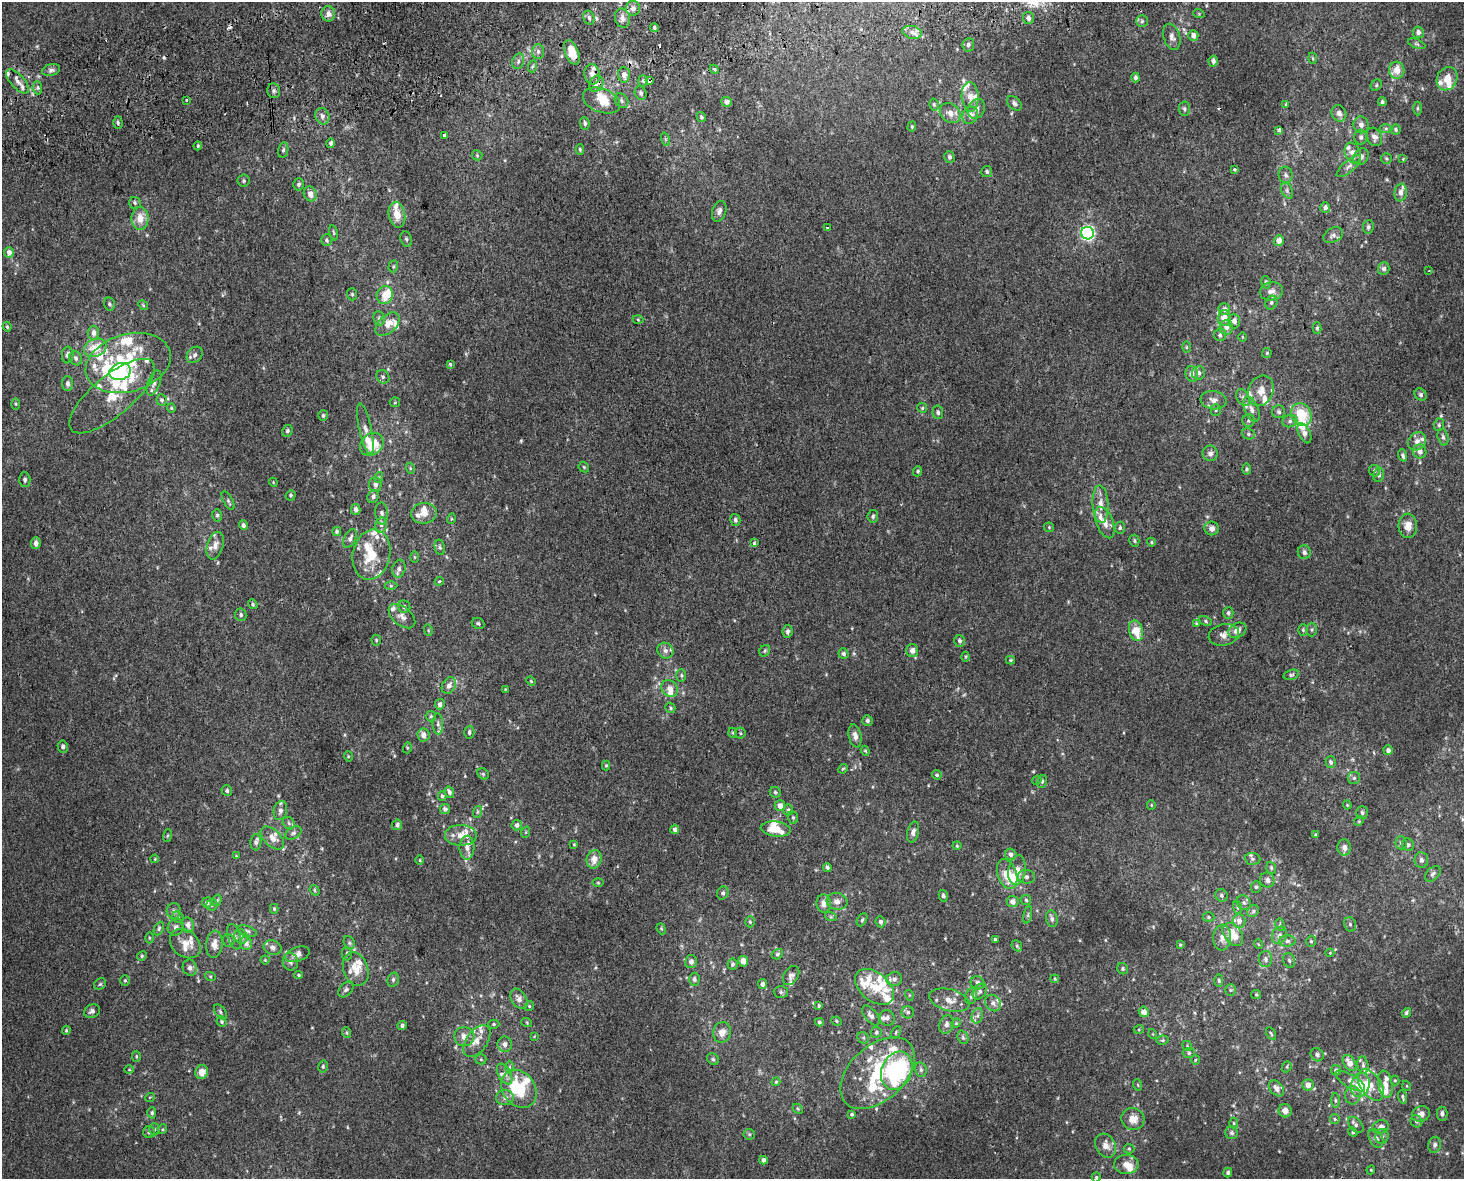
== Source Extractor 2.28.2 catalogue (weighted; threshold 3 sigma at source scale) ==
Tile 8 of 3 x 4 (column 2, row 3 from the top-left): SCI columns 1483-2944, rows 1219-2395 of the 4470 x 4790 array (HDU 1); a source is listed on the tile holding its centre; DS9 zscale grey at full resolution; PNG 1466 x 1181 px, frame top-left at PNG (2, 2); each listed source drawn as its Kron ellipse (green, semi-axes under 4 px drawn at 4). Shown black and unused: <1% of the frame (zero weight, under 2 of 3 exposures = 2% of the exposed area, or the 3 px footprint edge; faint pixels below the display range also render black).
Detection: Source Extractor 2.28.2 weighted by HDU 2 'WHT'; one run over the whole footprint, this tile lists its part. Background 0.00318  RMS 0.0056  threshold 0.0251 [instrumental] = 3 sigma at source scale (4.5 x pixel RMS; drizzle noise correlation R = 1.50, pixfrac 1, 0.0396/0.0396 arcsec/px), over >= 5 px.
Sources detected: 589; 1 too faint to see at this stretch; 3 inside a brighter object's white glare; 5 cosmic-ray / hot-pixel residue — neither listed nor drawn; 92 inside a brighter listed object's ellipse — not listed separately; the other 488 listed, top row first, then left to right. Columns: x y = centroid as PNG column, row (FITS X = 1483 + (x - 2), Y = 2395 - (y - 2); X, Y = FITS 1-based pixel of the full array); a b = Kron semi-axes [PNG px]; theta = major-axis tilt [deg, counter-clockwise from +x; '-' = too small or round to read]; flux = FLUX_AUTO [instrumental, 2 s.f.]
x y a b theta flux
633 8 7 7 - 2.8
328 14 8 7 - 2.8
1199 14 6 3 -19 0.58
589 18 7 5 -75 1.5
622 18 10 7 -77 2.7
1028 18 6 5 - 2
1142 21 6 5 - 1.1
654 27 4 4 - 1.1
912 32 10 6 -15 2.8
1418 32 6 5 - 2
1193 35 5 5 - 3.1
1172 37 13 8 -72 2.8
1417 44 9 4 -22 1
968 45 7 6 - 1.4
538 52 7 6 - 1.6
572 52 13 6 -68 11
1313 58 5 3 - 0.57
518 61 8 5 71 1.7
1213 61 5 4 - 1.6
533 66 6 4 70 0.93
714 69 5 3 - 0.71
51 70 9 5 15 1.7
1397 70 8 7 - 5.9
592 74 10 7 -82 3.5
624 75 8 6 -84 3.6
1135 77 5 4 - 1.3
1447 79 12 10 66 7.5
17 81 15 6 -48 3.2
643 81 6 5 - 1
650 81 3 3 - 39
596 84 8 7 - 2.4
1376 85 6 5 - 0.84
37 88 6 5 - 1.2
274 91 7 6 - 1.4
641 93 7 5 -65 1.3
970 97 15 8 -86 5.5
186 100 3 3 - 4.4
602 100 19 12 -21 9.9
621 101 8 6 -55 1.5
727 102 5 5 - 2.8
1382 102 4 4 - 0.92
1014 103 8 6 -44 1.6
1286 104 4 4 - 0.65
934 105 6 4 -74 0.9
1418 108 7 3 90 0.8
976 109 10 8 61 3.2
1184 109 7 5 -87 1.2
950 113 11 9 -40 4.5
1339 113 8 7 - 2.6
970 115 9 7 60 3.5
322 116 8 6 -67 2.3
701 117 5 4 - 0.91
118 123 6 4 -88 1.2
585 123 6 5 - 1.1
1361 125 8 7 - 2.5
912 127 5 4 - 0.63
1386 129 6 4 0 0.79
1396 129 5 5 - 0.87
1279 130 3 3 - 1.6
445 135 3 3 - 24
1361 137 7 6 - 1.6
1374 137 9 7 -64 2.6
665 139 7 4 -71 0.9
331 143 5 4 - 1.6
198 146 4 4 - 0.78
283 150 8 5 79 1.1
580 150 5 4 - 0.99
1353 153 10 7 -69 4.3
477 155 5 5 - 0.69
949 157 6 5 - 1.5
1361 157 9 7 56 2.4
1387 158 5 5 - 0.85
1403 159 4 3 - 0.41
1349 166 15 5 41 2.8
1235 169 4 2 - 0.96
987 172 5 5 - 1.1
1286 175 8 7 - 1.8
244 181 6 6 - 0.96
299 184 6 5 - 1.3
1287 190 8 5 -64 1.6
1401 192 9 6 80 2.9
310 194 7 6 - 4
135 203 6 6 - 1.1
1325 207 5 5 - 2.1
719 211 10 7 72 2.4
397 215 13 8 -79 7.4
140 219 11 8 -89 6.6
1368 227 7 5 80 1.3
827 228 4 3 - 0.83
333 233 8 4 -80 0.79
1088 233 6 6 - 130
1333 235 10 7 28 2.6
406 239 8 5 -72 1.2
327 240 6 5 - 1.2
1279 241 5 5 - 3.9
9 253 5 5 - 3.1
393 266 6 4 71 0.88
1384 269 6 6 - 2.2
1429 271 3 2 - 0.51
1266 282 6 4 -81 1.1
1271 291 12 9 10 3.3
352 294 6 5 - 0.93
385 295 9 8 - 9
1271 303 7 5 62 1.3
109 304 7 5 -77 1.2
143 305 5 4 - 0.65
1224 309 6 5 - 2.5
379 318 7 5 -81 1.5
1224 318 8 6 85 6.3
638 320 5 3 - 0.5
1234 321 7 6 - 2.5
387 324 14 8 43 6.4
7 327 5 3 - 0.73
1226 327 7 7 - 3
1317 328 6 4 90 0.92
93 333 7 6 - 2.8
1220 335 6 6 - 1.3
1242 337 5 3 - 0.44
1186 347 6 4 89 0.68
95 348 12 8 22 9.9
1267 353 5 5 - 0.64
68 355 8 5 86 2.4
195 355 9 7 50 2.1
76 358 7 6 - 1.7
128 363 43 28 16 35
450 364 4 4 - 0.68
120 372 11 8 16 73
1198 373 7 6 - 2.5
1192 374 8 6 -75 3.3
383 377 7 6 - 1.4
154 383 13 6 69 2.6
68 384 7 5 -88 1.7
1261 391 16 12 68 6.1
1421 395 7 5 -48 1.2
112 396 53 20 40 21
1243 397 9 6 -64 1.8
161 400 6 5 - 1.2
1213 400 13 9 -7 3.8
395 402 5 5 - 0.67
16 404 5 4 - 0.65
171 408 4 4 - 0.64
922 408 5 4 - 0.76
1252 409 13 7 -67 2.9
1216 410 5 5 - 0.84
938 412 7 5 -81 1.4
1279 412 6 6 - 1.4
323 415 5 5 - 1.1
1301 415 12 10 -57 16
1249 420 6 6 - 1.3
1290 421 8 6 15 1.7
1439 425 6 5 - 0.96
365 429 26 6 -78 4
287 431 6 5 - 1.3
1304 433 11 5 -65 2.5
1248 434 6 5 - 1.2
1443 437 8 5 -75 1.4
1417 441 10 8 47 2.9
372 444 13 10 44 11
1420 451 7 6 - 3.2
1210 453 8 7 - 2
1403 455 6 4 -71 1.2
584 467 6 4 -47 0.74
410 468 5 3 - 0.61
1247 469 5 4 - 0.82
918 471 5 4 - 0.89
1374 471 6 5 - 1.1
1379 475 7 5 80 1.5
379 477 5 3 - 0.73
25 480 7 5 -88 1.4
273 482 4 3 - 0.48
375 484 7 6 - 2.5
291 495 5 5 - 0.84
373 497 7 5 67 1.9
228 500 10 4 -60 1.2
1100 504 19 8 -86 5.7
356 509 5 4 - 2.3
382 513 11 6 -87 1.9
424 513 13 10 7 4.7
217 515 6 5 - 1
873 516 6 5 - 1.2
451 519 5 3 - 0.52
735 520 6 5 - 1.4
1105 523 16 8 -68 5
243 525 5 4 - 1.6
381 525 8 5 80 1.8
1408 526 12 9 -88 5.1
1049 527 5 5 - 0.67
1120 528 6 5 - 1.1
1212 528 7 7 - 3.3
337 532 4 4 - 0.95
350 538 10 5 63 2.3
1134 541 6 5 - 0.96
1151 542 4 4 - 0.64
36 543 6 4 84 2.2
754 543 4 3 - 2
215 546 14 8 74 3.6
440 547 8 5 -79 1.2
1304 552 7 6 - 1.7
371 554 25 18 77 19
415 557 6 4 -89 0.65
399 569 9 6 74 2.1
439 581 4 4 - 0.61
391 586 6 4 0 0.76
253 604 5 4 - 0.85
404 607 6 6 - 1.4
1228 613 6 5 - 1.2
241 615 6 5 - 1.4
402 616 15 9 -39 3.4
1206 621 6 4 -30 0.99
478 623 6 5 - 1.1
1196 623 4 3 - 0.48
428 630 6 3 -73 0.61
1237 630 9 7 30 4.8
1303 630 6 5 - 0.92
1312 630 7 5 88 1.1
787 631 6 5 - 1.4
1136 631 10 7 -74 9.7
1224 635 15 10 12 3.9
376 640 5 4 - 0.78
959 641 6 5 - 1.4
665 651 8 7 - 2.3
765 651 6 5 - 0.87
912 651 6 6 - 2.9
844 654 5 5 - 1.4
966 657 5 3 - 0.57
1010 660 4 4 - 0.6
681 675 6 5 - 0.97
1291 675 8 5 17 1.1
531 681 5 4 - 0.59
449 686 9 6 59 3.2
505 689 4 3 - 0.43
670 689 9 7 -49 3.6
440 704 5 5 - 2
670 708 5 5 - 0.87
431 716 5 5 - 0.85
867 721 5 5 - 1.4
438 724 10 5 -88 1.8
469 732 6 5 - 1.1
733 733 5 3 - 0.54
740 733 5 5 - 0.76
423 735 7 6 - 3.5
855 736 11 6 -78 3.2
63 746 6 5 - 1.5
407 748 5 3 - 0.56
1388 750 5 4 - 2.2
865 751 5 4 - 0.73
348 756 5 3 - 0.51
1331 762 6 5 - 1.4
606 765 5 4 - 0.61
843 769 5 4 - 0.65
483 774 6 5 - 0.82
937 775 5 4 - 0.93
1354 778 6 6 - 1.1
1037 780 5 4 - 0.57
1042 781 6 5 - 1.1
227 791 5 5 - 1.1
449 792 6 4 -68 1.6
775 792 6 5 - 1.1
442 796 4 4 - 0.92
1151 805 5 4 - 0.62
1347 805 4 4 - 0.54
780 806 5 5 - 4
445 809 5 5 - 1.7
280 810 10 6 79 2.6
788 810 6 5 - 0.99
477 812 6 4 71 0.76
1362 813 6 6 - 1.5
793 817 6 5 - 0.93
1359 821 5 4 - 0.62
289 823 7 5 -47 1.2
397 825 5 5 - 1.8
517 825 5 5 - 2.3
675 829 5 4 - 2.5
776 829 15 7 -6 9.1
526 832 6 3 72 0.6
913 832 10 5 76 2.5
293 833 9 5 29 1.5
461 835 16 10 0 7.9
1315 835 4 4 - 0.74
167 836 6 3 71 0.55
272 838 14 8 -43 4.6
256 842 8 5 86 1.5
1401 843 6 5 - 1.2
574 844 4 4 - 0.51
1408 845 6 5 - 1.2
957 846 4 4 - 0.61
467 848 12 7 89 4.5
1344 848 8 6 -84 3.2
1011 854 6 5 - 2.2
236 856 4 4 - 0.45
155 859 4 3 - 0.46
594 859 9 7 75 5.6
1252 859 8 6 -3 1.5
420 860 5 3 - 0.52
1421 860 8 7 - 1.9
827 867 4 4 - 1.5
1271 868 6 4 -70 0.85
1017 870 15 8 81 6.8
1007 874 15 9 -70 11
1433 874 9 6 46 1.6
1026 877 9 7 -3 1.8
1267 880 7 7 - 2
598 883 5 3 - 0.58
1256 887 6 5 - 0.87
315 890 5 4 - 0.85
723 893 6 5 - 1.4
1221 895 6 6 - 1.3
943 896 6 4 -76 1.3
217 900 6 4 73 0.88
1026 900 5 4 - 0.83
837 901 10 8 -11 3.3
207 902 5 5 - 1.9
1013 902 6 5 - 3.2
824 903 9 7 -82 3.9
1244 903 8 7 - 1.8
212 905 5 5 - 0.93
1237 908 7 3 -71 0.7
274 909 5 4 - 0.77
174 911 8 7 - 1.7
1253 911 6 5 - 1.1
1028 915 8 3 78 0.91
178 917 6 5 - 0.92
831 917 6 4 -18 0.74
1209 917 6 5 - 0.9
1052 919 8 5 -75 2
862 920 7 4 62 0.91
1239 921 7 6 - 3.3
750 922 5 5 - 0.77
880 922 5 5 - 1.4
1350 924 7 5 -74 1.3
188 925 8 6 -78 2.6
1280 925 6 4 -81 0.81
176 927 8 8 - 2.1
159 929 7 4 64 1.1
661 929 6 4 -68 0.72
247 931 10 5 -19 1.4
1233 934 13 8 -53 9.7
1279 935 9 7 62 2.2
234 937 13 6 -73 2.8
241 937 7 6 - 2.9
149 938 5 3 - 0.65
1222 938 13 9 86 4.1
995 939 3 3 - 0.89
229 940 6 5 - 1
1287 941 8 5 0 1.8
1311 941 5 4 - 0.81
246 943 7 6 - 3.2
349 943 7 5 -69 1
185 944 17 13 -40 6.9
214 944 13 8 84 5.2
1258 944 5 3 - 0.45
1180 945 4 3 - 0.62
1017 946 6 4 -48 0.87
273 948 9 7 -22 2.2
347 953 7 5 -90 1.2
1330 953 4 4 - 0.47
298 954 13 7 19 3.3
777 954 6 5 - 0.99
142 956 5 4 - 0.82
1266 959 8 6 -90 2
265 960 4 4 - 0.53
1289 960 8 5 -73 1.2
743 961 5 5 - 4.4
290 962 9 7 -73 1.9
691 962 6 6 - 2.5
732 964 5 5 - 1.1
190 968 8 7 - 2.2
356 969 17 12 -70 9.7
1123 969 6 5 - 1
299 975 4 3 - 0.7
210 976 5 3 - 0.71
791 976 10 7 58 1.9
694 979 6 5 - 1.4
894 979 8 7 - 2.5
1055 979 4 3 - 0.49
125 980 5 5 - 0.86
393 980 7 5 75 1.3
1219 980 6 4 -87 0.7
977 983 7 6 - 2.1
100 984 6 5 - 1
762 984 5 4 - 2.3
874 987 22 14 -39 11
346 989 9 6 46 1.5
1231 990 5 5 - 0.82
980 991 8 6 53 2
781 992 7 6 - 1.1
1256 994 5 4 - 0.62
909 995 5 3 - 0.57
971 996 8 6 73 1.6
519 999 11 7 -59 3.3
949 1000 20 10 -15 6.2
993 1003 9 7 -48 2.3
819 1005 3 3 - 0.81
529 1006 5 4 - 0.67
92 1011 8 6 29 2.1
220 1012 8 5 -54 1.3
908 1012 6 6 - 1.3
1144 1012 5 5 - 4.2
1406 1013 5 4 - 0.93
871 1015 11 6 -52 2.3
977 1016 8 5 70 1.6
887 1018 8 7 - 1.9
836 1021 5 4 - 0.75
222 1022 5 4 - 1
819 1022 4 4 - 1.1
527 1023 5 3 - 0.53
956 1023 5 4 - 0.6
494 1024 6 4 -1 0.87
946 1024 9 7 71 2.1
402 1025 4 4 - 1.4
1139 1029 5 3 - 0.52
66 1030 5 3 - 0.68
722 1032 10 9 - 4.3
876 1032 5 5 - 1.3
896 1032 7 4 64 0.82
347 1033 5 3 - 0.73
1153 1034 5 3 - 0.45
1271 1034 7 3 -62 0.64
534 1036 4 2 - 0.37
464 1037 10 9 - 5
963 1037 7 5 -70 1.1
863 1038 6 5 - 0.99
1163 1040 6 4 11 0.81
477 1041 18 10 54 5.3
505 1044 7 7 - 2.9
1187 1046 5 4 - 0.72
1189 1053 6 5 - 1.1
1317 1055 7 6 - 1.5
136 1057 5 4 - 0.66
481 1059 5 5 - 0.74
713 1059 6 5 - 0.95
1195 1060 4 4 - 0.66
1350 1063 9 5 -55 5.5
1363 1065 9 5 -83 1.3
323 1066 6 4 77 0.96
510 1067 6 4 -89 0.96
1287 1067 6 4 70 0.79
129 1069 5 3 - 0.53
921 1070 7 5 -77 1.3
1336 1070 5 5 - 1.9
897 1071 20 15 67 68
202 1072 7 6 - 4.8
877 1073 44 27 42 41
504 1074 11 6 -62 2.7
1395 1080 5 4 - 0.67
1350 1081 17 6 -31 3.3
776 1082 4 3 - 0.61
1385 1084 13 7 -79 4.2
1138 1085 6 3 -71 0.63
1308 1085 5 5 - 3.9
1360 1085 12 9 73 9
1371 1085 17 10 -57 7.6
1407 1086 5 3 - 0.44
1276 1088 9 6 -48 3.6
519 1089 20 16 -53 30
1353 1095 9 7 85 2.6
150 1097 5 3 - 0.43
1403 1097 6 4 -72 1
505 1098 9 7 1 2.5
1335 1101 7 4 -90 0.95
798 1109 6 4 -45 0.74
1285 1111 7 6 - 3.4
152 1113 5 4 - 1.1
852 1114 4 4 - 0.86
1421 1114 9 7 20 3.7
1442 1114 7 5 -89 1.9
1133 1119 11 10 - 6
1335 1119 5 5 - 0.69
1416 1121 6 5 - 1.4
1234 1123 5 3 - 0.58
1356 1125 9 6 -45 1.8
1381 1127 8 6 20 2.6
154 1129 6 5 - 0.89
163 1129 5 3 - 0.57
149 1132 6 5 - 0.94
1353 1132 5 4 - 0.7
1232 1133 6 6 - 1.5
749 1134 6 5 - 0.86
1382 1136 7 6 - 1.8
1376 1138 10 6 -63 2.6
1435 1145 8 6 75 1.7
1106 1146 13 9 -61 4.9
1129 1149 5 5 - 0.73
763 1160 4 4 - 2.3
1126 1164 12 9 -1 4.9
1371 1170 4 4 - 0.55
1228 1173 5 4 - 1.4
1096 1177 5 4 - 0.77
Overlapping masked pixels (flux is a lower limit): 2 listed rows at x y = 572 52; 650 81
Isophote crosses this tile's border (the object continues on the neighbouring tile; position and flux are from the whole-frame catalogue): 1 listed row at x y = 1096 1177